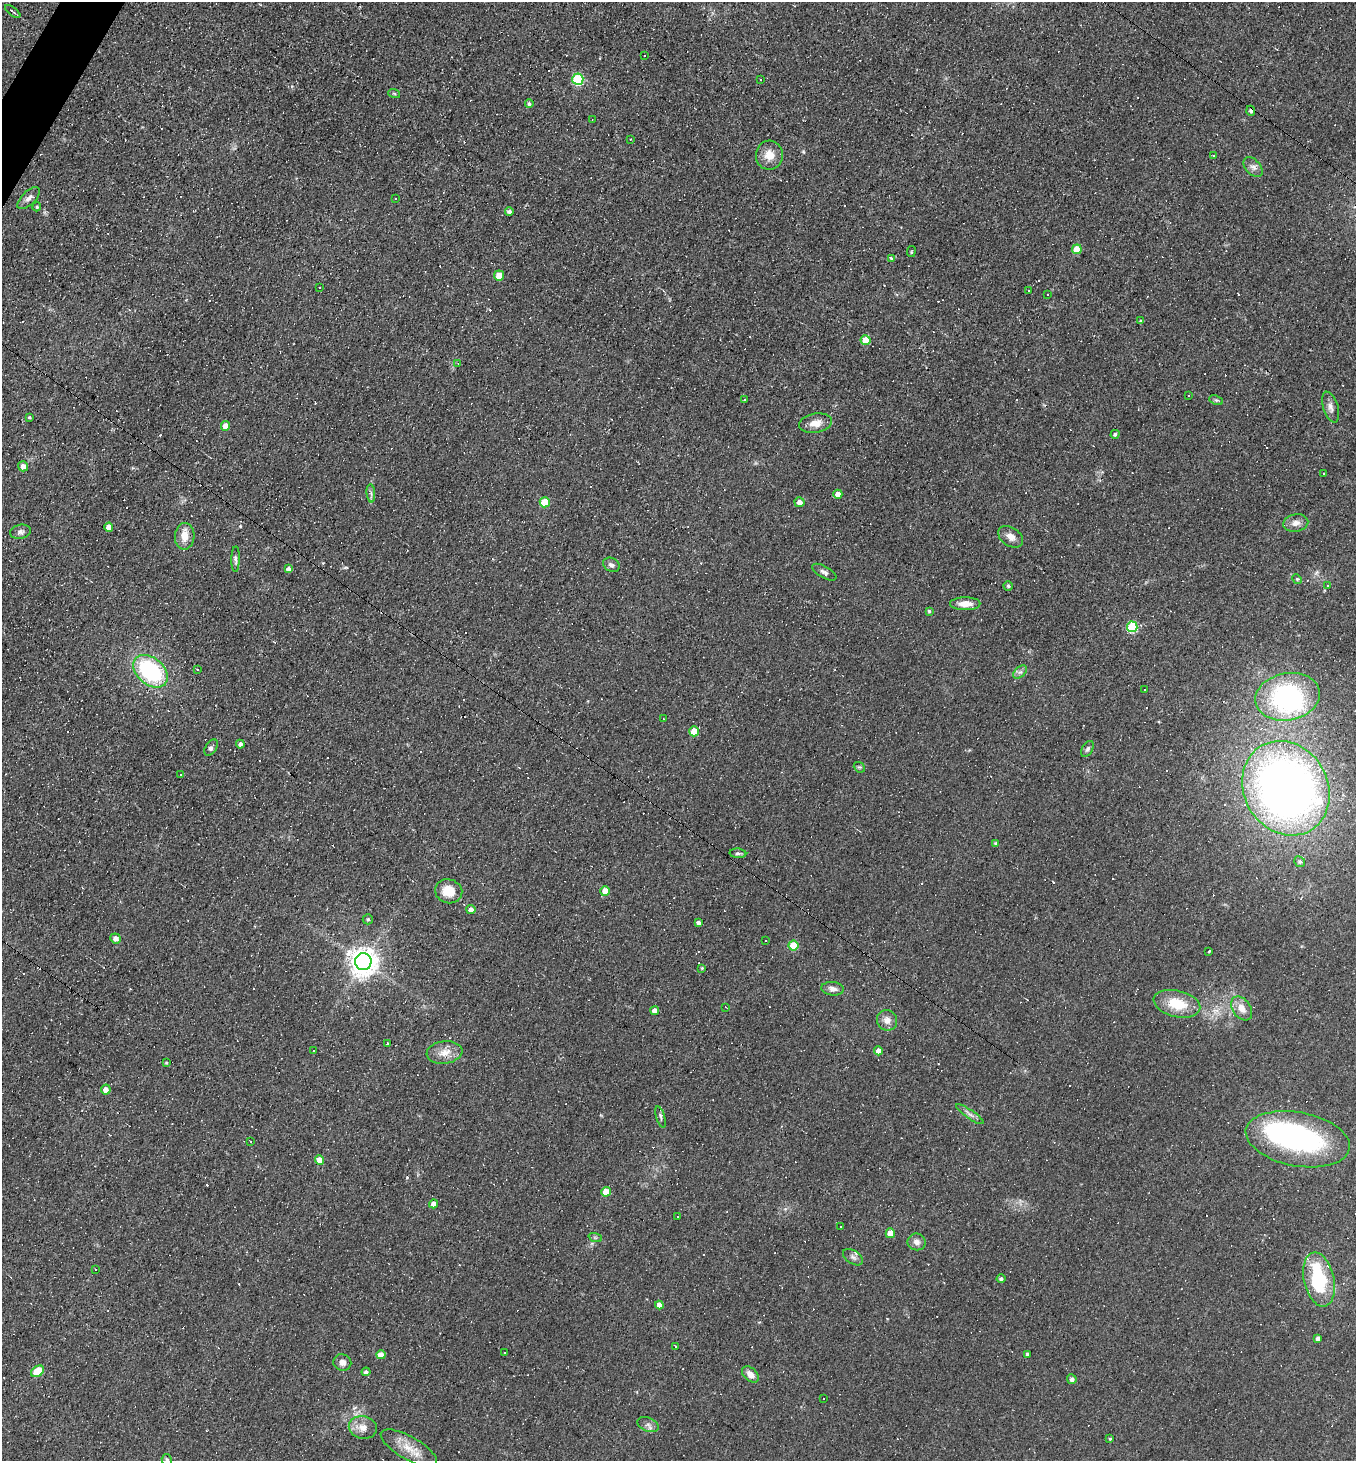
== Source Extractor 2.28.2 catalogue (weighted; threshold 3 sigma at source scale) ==
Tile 11 of 4 x 4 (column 3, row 3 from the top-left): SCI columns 2855-4208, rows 1460-2918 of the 5847 x 5837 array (HDU 1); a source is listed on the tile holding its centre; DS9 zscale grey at full resolution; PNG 1358 x 1463 px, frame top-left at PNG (2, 2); each listed source drawn as its Kron ellipse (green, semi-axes under 4 px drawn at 4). Shown black and unused: <1% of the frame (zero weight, under 2 of 3 exposures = <1% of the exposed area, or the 3 px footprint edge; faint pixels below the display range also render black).
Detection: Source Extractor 2.28.2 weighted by HDU 2 'WHT'; one run over the whole footprint, this tile lists its part. Background 0.0353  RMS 0.0078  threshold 0.0353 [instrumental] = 3 sigma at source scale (4.5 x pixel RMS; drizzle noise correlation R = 1.50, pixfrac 1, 0.05/0.05 arcsec/px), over >= 5 px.
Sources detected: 212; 3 inside a brighter object's white glare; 79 cosmic-ray / hot-pixel residue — neither listed nor drawn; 3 inside a brighter listed object's ellipse — not listed separately; the other 127 listed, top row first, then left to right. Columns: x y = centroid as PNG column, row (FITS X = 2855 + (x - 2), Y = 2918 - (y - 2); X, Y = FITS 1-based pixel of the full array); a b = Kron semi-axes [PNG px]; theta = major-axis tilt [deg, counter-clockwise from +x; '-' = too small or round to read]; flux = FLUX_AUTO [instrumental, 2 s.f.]
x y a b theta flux
13 11 9 2 -38 1.1
644 56 3 3 - 29
578 79 6 5 - 58
761 79 3 3 - 8.3
394 93 6 3 -19 0.87
529 104 4 4 - 1.5
1251 111 5 4 - 2.5
592 120 3 2 - 0.46
630 139 3 2 - 0.7
769 155 14 13 - 10
1213 156 2 2 - 0.64
1253 167 11 7 -48 3.5
29 198 14 6 44 3.6
395 198 2 2 - 0.52
37 207 5 4 - 0.91
509 212 4 4 - 2.2
1077 249 5 5 - 13
911 252 5 3 - 1
891 258 3 3 - 14
499 275 5 5 - 9.6
320 287 3 3 - 3
1029 290 3 2 - 1
1048 294 3 3 - 0.81
1141 321 4 3 - 0.95
866 340 5 5 - 14
458 364 4 2 - 0.53
1189 396 3 2 - 0.73
744 399 3 3 - 0.81
1216 400 7 4 -23 1.2
1331 407 16 7 -72 4.3
29 417 3 3 - 1.1
816 423 17 9 9 7.5
225 426 5 4 - 7.2
1115 434 5 4 - 1.5
23 466 5 5 - 5.2
1324 473 3 2 - 0.72
371 493 9 3 -85 1.9
838 494 4 4 - 6.1
545 502 5 5 - 21
799 502 5 5 - 4.9
1296 523 12 8 11 5
109 527 4 4 - 6.2
20 532 10 7 11 2.6
185 536 13 10 89 9.3
1011 537 14 9 -34 5.6
236 559 13 3 89 2.2
611 565 8 6 -29 2.6
288 569 4 4 - 2.9
824 572 13 5 -30 2.7
1297 579 5 4 - 0.83
1328 585 3 2 - 0.88
1008 586 5 4 - 1.2
965 604 15 6 0 8.1
929 611 3 3 - 1.1
1132 627 5 5 - 60
197 669 3 3 - 0.82
151 671 19 13 -41 83
1020 672 8 5 43 2.2
1144 689 2 2 - 0.67
1287 697 32 23 11 110
664 719 3 2 - 0.55
694 731 5 5 - 14
240 744 4 4 - 2.8
211 748 9 5 57 2.4
1087 749 9 5 63 1.9
859 767 6 4 -41 1.1
180 775 3 3 - 2.4
1286 788 49 42 -60 600
996 843 4 3 - 1.4
738 853 8 4 -4 1.8
1300 862 5 5 - 1.7
449 891 14 12 -17 14
605 891 5 5 - 11
471 909 4 4 - 3.3
368 919 5 5 - 1.6
699 923 3 3 - 2
116 938 5 5 - 4.1
766 941 3 2 - 1.2
793 946 5 5 - 23
1209 951 3 2 - 0.7
363 962 8 8 - 970
702 968 4 3 - 0.79
833 989 11 6 -5 3.7
1177 1004 24 13 -14 24
726 1007 3 2 - 0.97
1242 1008 13 9 -54 7.5
655 1011 4 4 - 5.2
887 1020 10 10 - 5.1
387 1044 3 3 - 1.1
314 1050 3 3 - 1.3
878 1051 4 4 - 5
444 1053 18 11 8 9.3
166 1063 4 3 - 0.98
106 1090 5 5 - 5.2
970 1114 16 4 -35 2.9
660 1117 11 3 -73 1.6
1298 1139 53 27 -10 140
251 1141 3 2 - 1.2
320 1160 5 4 - 9.2
606 1192 5 4 - 13
433 1204 4 4 - 4.1
677 1217 2 2 - 0.63
840 1226 2 2 - 0.74
890 1233 5 4 - 12
595 1237 7 4 -19 1.4
917 1242 9 8 - 3.7
853 1257 11 6 -33 2.8
96 1269 3 2 - 0.72
1001 1279 4 4 - 1.8
1319 1279 27 15 -78 60
659 1305 4 4 - 5.7
1318 1338 4 4 - 2.8
675 1346 2 2 - 0.52
505 1353 2 2 - 0.74
1027 1354 3 3 - 1.5
381 1355 4 4 - 7.1
342 1362 9 8 - 4
37 1371 7 5 36 25
366 1372 4 4 - 2.4
750 1374 10 6 -44 5.9
1072 1379 5 4 - 2.6
823 1399 2 2 - 0.63
648 1424 11 6 -24 3.1
363 1428 14 11 -13 7.6
1110 1439 4 3 - 1.1
409 1448 32 11 -29 14
167 1460 6 5 - 1.3
Overlapping masked pixels (flux is a lower limit): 1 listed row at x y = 1251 111
Isophote crosses this tile's border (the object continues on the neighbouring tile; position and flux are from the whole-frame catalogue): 1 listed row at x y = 167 1460